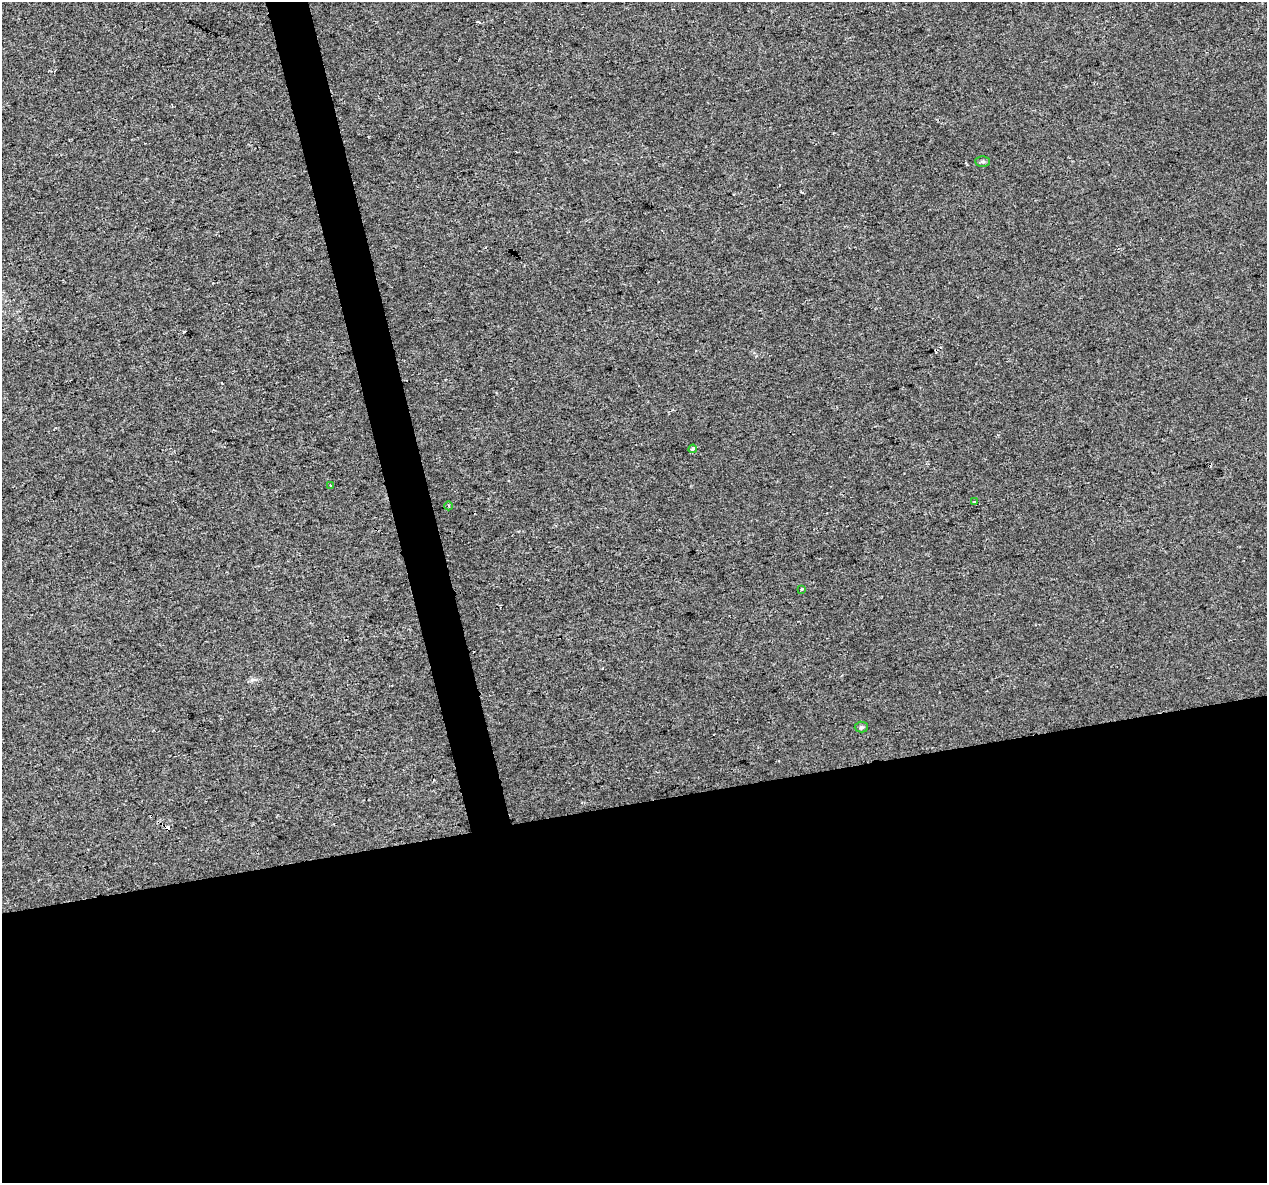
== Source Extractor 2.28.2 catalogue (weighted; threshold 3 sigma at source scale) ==
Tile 15 of 4 x 4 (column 3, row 4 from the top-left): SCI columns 2531-3795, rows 88-1268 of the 5060 x 4850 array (HDU 1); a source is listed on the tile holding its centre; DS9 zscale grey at full resolution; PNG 1269 x 1185 px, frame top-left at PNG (2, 2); each listed source drawn as its Kron ellipse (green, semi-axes under 4 px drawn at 4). Shown black and unused: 34% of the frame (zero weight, under 2 of 3 exposures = <1% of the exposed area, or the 3 px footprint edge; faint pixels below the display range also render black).
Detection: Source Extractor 2.28.2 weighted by HDU 2 'WHT'; one run over the whole footprint, this tile lists its part. Background 0.00547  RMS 0.0046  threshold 0.0208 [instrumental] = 3 sigma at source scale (4.5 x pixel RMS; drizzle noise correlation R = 1.50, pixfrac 1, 0.0396/0.0396 arcsec/px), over >= 5 px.
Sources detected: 12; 5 cosmic-ray / hot-pixel residue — neither listed nor drawn; the other 7 listed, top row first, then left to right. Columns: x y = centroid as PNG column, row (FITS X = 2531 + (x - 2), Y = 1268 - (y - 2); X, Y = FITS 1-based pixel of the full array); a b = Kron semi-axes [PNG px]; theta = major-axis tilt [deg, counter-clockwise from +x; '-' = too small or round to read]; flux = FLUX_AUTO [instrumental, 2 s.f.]
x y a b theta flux
983 161 7 5 0 0.9
693 449 4 3 - 3.9
330 486 4 3 - 5.3
975 502 3 3 - 2.3
449 506 4 3 - 0.48
802 589 3 3 - 1.8
861 727 6 5 - 0.79